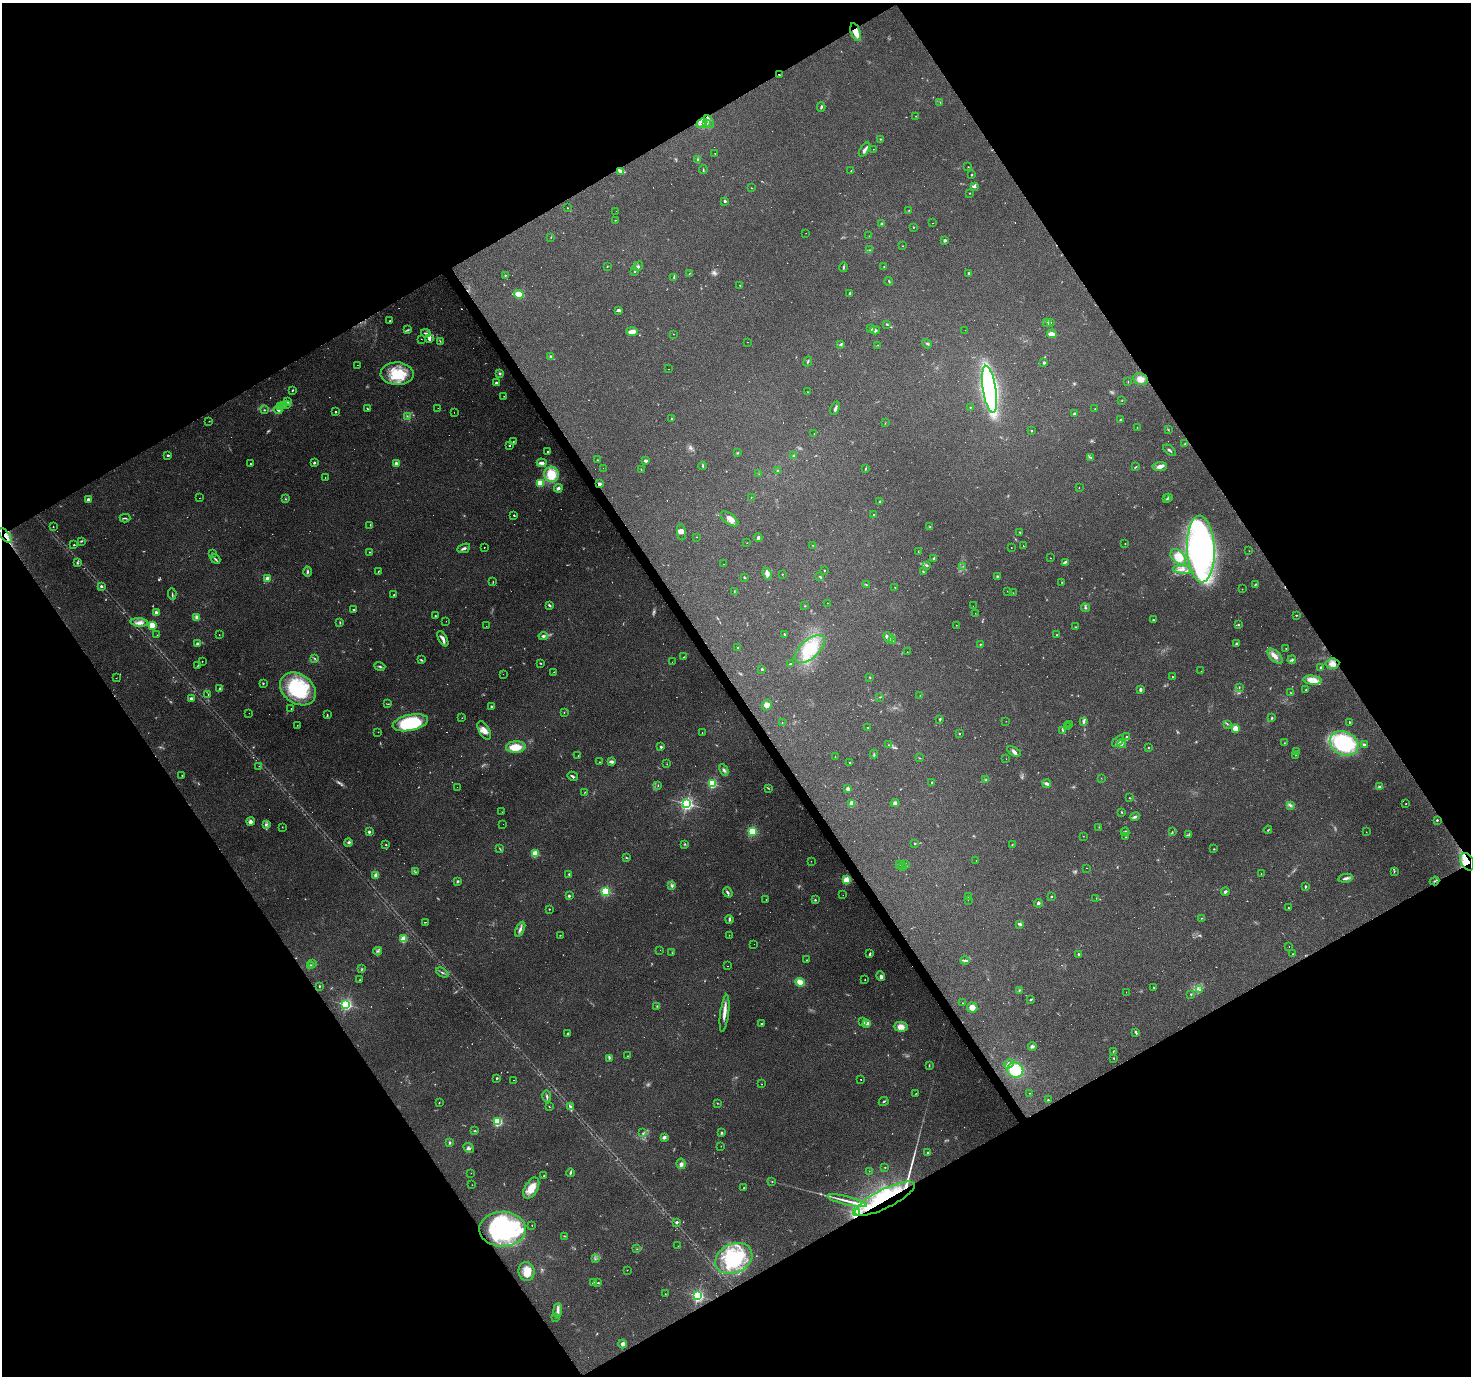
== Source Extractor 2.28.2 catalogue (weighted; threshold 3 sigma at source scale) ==
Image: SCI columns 1-5874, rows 175-5670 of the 5874 x 5782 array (HDU 1 of 3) = the unmasked area's bounding box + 8 px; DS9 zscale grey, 4 x 4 block average (1 PNG px = mean of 4 x 4 image px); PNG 1473 x 1378 px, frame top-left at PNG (2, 3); each listed source drawn as its Kron ellipse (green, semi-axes under 4 px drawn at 4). Shown black and unused: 48% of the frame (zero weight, under 3 of 4 exposures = <1% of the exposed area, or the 3 px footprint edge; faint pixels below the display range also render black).
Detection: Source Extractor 2.28.2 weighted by HDU 2 'WHT'. Background 0.256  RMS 0.0082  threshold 0.0369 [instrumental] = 3 sigma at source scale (4.5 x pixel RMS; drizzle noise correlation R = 1.50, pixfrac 1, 0.0396/0.0396 arcsec/px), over >= 5 px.
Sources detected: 768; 83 too faint to see at this stretch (4 x 4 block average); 3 inside a brighter object's white glare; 92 cosmic-ray / hot-pixel residue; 2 long thin detections or spike segments (spike, bleed or trail) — neither listed nor drawn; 14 coinciding with a brighter row at this scale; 36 inside a brighter listed object's ellipse — not listed separately; of the other 538, all 500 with FLUX_AUTO >= 1.09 (the completeness limit of this list) listed and drawn (38 fainter detections not listed), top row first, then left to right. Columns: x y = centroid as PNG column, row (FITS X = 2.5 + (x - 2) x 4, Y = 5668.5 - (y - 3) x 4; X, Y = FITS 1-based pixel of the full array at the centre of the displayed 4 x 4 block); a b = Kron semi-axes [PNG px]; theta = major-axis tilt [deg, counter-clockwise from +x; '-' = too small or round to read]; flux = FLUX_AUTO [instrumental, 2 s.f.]
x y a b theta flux
856 32 9 5 -71 52
779 75 2 2 - 3.1
940 103 2 2 - 1.1
821 107 4 2 - 6.4
916 116 2 2 - 2
709 122 7 3 -62 13
701 123 5 3 - 18
706 123 2 2 - 16
880 139 2 2 - 2.8
873 149 2 2 - 1.6
865 150 8 3 56 16
715 153 2 2 - 2.3
697 160 3 2 - 7.3
968 167 2 2 - 1.9
703 170 4 2 - 4.2
621 171 3 2 - 8.4
851 171 2 2 - 1.9
972 175 2 2 - 3.2
975 186 3 2 - 7.5
751 188 2 2 - 1.9
970 193 2 2 - 2.1
725 201 2 2 - 19
567 208 2 2 - 3.6
909 210 2 2 - 3
616 211 2 2 - 1.8
615 220 2 2 - 2
932 223 2 2 - 2.7
882 224 2 2 - 28
913 227 2 2 - 4.9
806 233 2 2 - 9.1
869 236 2 2 - 3.6
551 237 2 2 - 1.8
945 240 2 2 - 29
902 246 2 2 - 1.7
869 250 2 2 - 2.5
638 266 5 3 - 11
884 266 2 2 - 3.4
607 267 2 2 - 2.2
843 267 5 2 - 6.1
635 271 2 2 - 3.9
969 273 2 2 - 20
689 274 3 2 - 2.1
505 275 2 2 - 4.1
674 277 3 2 - 7.3
889 281 4 2 - 4.7
740 285 2 2 - 1.8
850 293 4 2 - 11
519 294 5 3 - 67
618 310 4 2 - 12
390 321 2 2 - 7.2
1047 322 2 2 - 1.8
1051 322 2 2 - 2.7
887 324 3 2 - 5
870 329 4 2 - 6.2
407 330 3 2 - 5.7
875 330 5 3 - 12
965 330 2 2 - 1.7
632 332 6 3 -2 45
426 333 5 2 - 9.2
673 334 2 2 - 1.8
1052 334 5 3 - 35
429 338 4 3 - 18
421 339 2 2 - 1.7
440 341 3 2 - 3.2
747 342 2 2 - 1.4
927 344 5 2 - 5.5
841 345 4 2 - 3.8
878 345 2 2 - 1.6
551 357 3 3 - 6.8
808 361 5 2 - 5.6
1044 362 2 2 - 35
357 365 2 2 - 4.8
668 369 2 2 - 11
500 373 3 2 - 6.7
397 374 16 11 -1 180
1141 379 7 6 - 38
1128 381 3 2 - 1.9
496 383 2 2 - 18
989 389 24 6 -81 1400
292 390 2 2 - 5.2
807 392 2 2 - 2.7
504 396 2 2 - 1.8
1122 401 2 2 - 1.8
287 402 3 2 - 4.8
286 404 2 2 - 3
283 405 3 2 - 4.9
281 407 3 2 - 13
970 407 2 2 - 7.4
438 408 2 2 - 1.8
835 408 7 2 68 10
1095 408 2 2 - 1.4
367 409 3 2 - 3.8
264 410 3 2 - 3.4
278 410 4 3 - 11
336 412 2 2 - 12
454 412 2 2 - 1.2
1074 414 3 3 - 14
407 416 3 2 - 3.6
671 419 2 2 - 3
1121 420 3 2 - 7
209 421 2 2 - 2.3
885 423 2 2 - 1.6
1137 428 2 2 - 1.5
1168 430 2 2 - 2.4
1031 431 2 2 - 7.3
814 434 2 2 - 1.8
513 441 2 2 - 2.6
1185 444 2 2 - 2.5
509 445 2 2 - 10
1170 450 7 2 -37 10
548 451 2 2 - 3.2
738 453 3 2 - 3.7
168 455 2 2 - 18
793 456 2 2 - 3.9
1090 457 2 2 - 4.3
597 460 2 2 - 2.3
646 461 2 2 - 29
314 463 3 2 - 7.5
542 463 5 2 - 26
250 464 2 2 - 5.2
396 464 2 2 - 120
703 466 4 2 - 4.6
1160 466 7 4 6 28
1136 467 2 2 - 1.9
603 468 2 2 - 1.1
866 468 3 2 - 3.8
641 469 3 2 - 2.5
778 471 3 2 - 6.3
551 474 8 7 - 110
759 474 2 2 - 1.1
325 478 2 2 - 1.4
540 483 2 2 - 230
600 484 2 2 - 60
558 488 4 3 - 14
1079 488 2 2 - 3
751 497 2 2 - 2.1
1169 497 2 2 - 8.9
199 498 2 2 - 1.5
285 499 2 2 - 3.2
1167 499 4 2 - 5.2
88 500 2 2 - 49
880 501 2 2 - 3.8
514 515 2 2 - 4.5
873 515 2 2 - 3.3
125 518 5 2 - 6.6
729 519 10 5 -36 30
370 525 2 2 - 2.2
930 526 2 2 - 1.8
53 527 2 2 - 4.2
681 532 8 4 -84 23
1020 533 3 2 - 6.7
5 535 9 3 -50 24
697 537 2 2 - 1.5
758 538 4 2 - 12
81 541 3 2 - 5.4
747 543 2 2 - 1.5
1125 544 2 2 - 4.3
74 545 2 2 - 8.7
813 545 2 2 - 1.4
1023 546 2 2 - 1.2
484 547 2 2 - 1.6
1011 547 2 2 - 5
464 548 7 2 22 16
1201 549 33 13 -88 1600
918 551 2 2 - 2.5
1249 551 2 2 - 1.3
369 552 2 2 - 2.4
213 553 2 2 - 10
1178 557 9 6 -46 51
933 558 3 2 - 7.2
1050 558 2 2 - 1.7
215 559 5 2 - 9
1065 562 3 2 - 8.8
77 563 3 2 - 5.3
723 564 2 2 - 1.3
926 565 3 2 - 6.2
963 566 2 2 - 2.4
1183 569 10 4 -4 26
824 570 2 2 - 4.9
923 571 3 2 - 3.3
307 572 5 2 - 8.3
378 572 2 2 - 2.6
767 574 6 4 -65 19
782 574 2 2 - 3.8
820 576 3 2 - 4.6
744 577 3 2 - 4.2
997 577 4 2 - 5.8
267 579 2 2 - 130
493 582 2 2 - 2.7
1062 582 2 2 - 1.8
1256 584 2 2 - 2.7
867 585 3 2 - 3.4
101 586 2 2 - 24
895 587 2 2 - 2.7
1242 589 2 2 - 2.6
734 591 2 2 - 3
1007 591 2 2 - 1.3
1013 593 2 2 - 1.6
172 594 6 2 -85 5.9
394 595 2 2 - 10
827 603 2 2 - 1.3
549 605 3 2 - 7.6
805 606 2 2 - 2.5
973 606 2 2 - 5.4
1085 608 4 2 - 5.6
354 610 2 2 - 3.7
156 612 2 2 - 63
975 613 2 2 - 1.5
1296 615 2 2 - 3.9
435 616 2 2 - 3.5
197 617 4 3 - 15
1153 620 2 2 - 8.6
446 621 2 2 - 6.9
139 622 8 4 -5 28
340 623 3 2 - 3.8
152 625 2 2 - 260
956 625 2 2 - 1.9
1238 625 2 2 - 5.3
486 626 2 2 - 1.8
1076 627 3 2 - 3.2
784 634 2 2 - 9.9
157 635 2 2 - 1.3
219 635 2 2 - 1.7
1057 635 2 2 - 2.5
543 636 5 3 - 12
888 638 6 2 -49 12
443 639 8 3 -61 29
892 641 4 2 - 6.2
197 643 2 2 - 34
1236 643 3 2 - 5.6
980 644 2 2 - 3.2
738 648 2 2 - 9
1286 648 2 2 - 4.7
810 649 18 9 42 140
907 652 2 2 - 1.3
1275 656 9 5 -45 30
684 657 2 2 - 2.8
315 658 3 2 - 4.3
421 660 4 2 - 5.2
1292 660 4 2 - 6.2
202 661 2 2 - 3.6
672 662 2 2 - 13
540 663 3 2 - 4.1
790 664 3 2 - 5.1
1332 664 7 5 6 26
198 665 3 2 - 2.9
380 666 5 2 - 7.6
1321 667 2 2 - 27
762 669 3 2 - 6.9
1201 671 2 2 - 1.5
554 672 2 2 - 1.7
503 674 2 2 - 1.5
869 677 2 2 - 3.6
1172 677 2 2 - 1.9
116 678 3 2 - 1.5
1312 680 9 4 -6 66
263 683 2 2 - 5.8
1239 687 3 2 - 3
220 689 3 2 - 4.9
298 689 19 14 -36 380
1140 689 4 2 - 12
1306 690 2 2 - 4.1
1291 693 3 2 - 3.4
208 694 2 2 - 2.9
920 695 2 2 - 2
880 697 3 2 - 2.9
191 698 4 2 - 16
388 704 3 2 - 3.6
767 705 6 4 55 22
491 706 2 2 - 19
291 708 2 2 - 3.5
564 712 2 2 - 2.3
249 713 2 2 - 2.1
327 715 2 2 - 3.7
462 718 2 2 - 1.6
1272 718 3 2 - 5
940 719 3 2 - 5.1
1006 721 2 2 - 4.5
1083 722 3 2 - 10
1349 722 2 2 - 6.9
410 723 18 8 12 360
782 723 2 2 - 1.5
1227 724 2 2 - 3.2
297 725 2 2 - 1.8
1070 725 2 2 - 3.3
1068 726 3 2 - 3.9
868 727 2 2 - 3.3
1235 729 2 2 - 210
484 730 10 5 -61 36
1063 730 4 2 - 4.5
378 732 2 2 - 2.2
702 733 2 2 - 1.9
959 734 2 2 - 4.1
1126 737 2 2 - 14
1118 741 7 4 41 19
1284 743 2 2 - 2.5
1344 743 15 11 -24 440
1122 744 4 3 - 12
888 745 2 2 - 1.7
1364 745 3 3 - 8
516 747 10 6 3 97
661 747 2 2 - 20
1148 748 2 2 - 2.5
1014 751 7 4 -32 15
1297 752 3 2 - 8
874 754 4 2 - 4.1
1296 755 2 2 - 1.7
578 756 2 2 - 3.4
835 757 2 2 - 3
920 758 2 2 - 1.9
1006 759 2 2 - 1.3
600 762 2 2 - 1.8
611 762 3 2 - 19
850 763 2 2 - 7.9
667 764 2 2 - 1.8
259 766 2 2 - 1.2
724 770 6 3 -63 12
182 775 2 2 - 4.1
573 776 5 2 - 8.6
1101 778 2 2 - 1.1
986 780 4 3 - 7.1
932 782 2 2 - 2.5
712 784 2 2 - 540
1047 784 4 2 - 19
658 786 2 2 - 2.4
457 787 2 2 - 3
1379 787 4 3 - 7.4
768 788 4 2 - 4.2
848 789 2 2 - 67
585 792 3 2 - 1.8
1130 798 2 2 - 2.6
852 803 2 2 - 120
895 803 4 4 - 10
686 804 2 2 - 1400
1406 804 2 2 - 2.2
1290 805 3 3 - 7.9
502 812 2 2 - 1.3
1121 812 2 2 - 2.9
1135 817 5 3 - 11
1437 820 2 2 - 9.9
251 822 4 3 - 15
266 824 4 3 - 9.3
503 824 2 2 - 1.2
282 827 2 2 - 1.8
1099 827 2 2 - 1.4
1268 830 4 2 - 4
369 832 2 2 - 31
752 832 2 2 - 470
1125 832 4 2 - 7.7
1172 832 2 2 - 3.2
1366 832 2 2 - 1.4
1189 835 2 2 - 2.1
1083 836 2 2 - 1.5
1126 837 2 2 - 2.7
348 842 4 2 - 7.2
685 844 2 2 - 2.3
915 844 2 2 - 8.9
386 845 2 2 - 4.2
1012 845 2 2 - 3.1
500 849 3 2 - 3.4
1214 849 2 2 - 5.9
535 854 2 2 - 250
626 858 3 2 - 3.9
811 861 2 2 - 1.2
976 861 2 2 - 1.4
1467 862 9 6 -63 38
900 864 2 2 - 1.1
906 864 2 2 - 2.5
903 867 4 2 - 4.4
1087 868 2 2 - 2.2
1394 871 3 2 - 3.8
416 872 2 2 - 2
569 874 3 2 - 4.6
1261 874 2 2 - 1.6
376 875 2 2 - 82
1346 878 7 3 11 17
846 880 2 2 - 350
457 881 3 2 - 6.4
1435 881 5 2 - 6.3
672 885 4 2 - 8.2
1305 887 3 2 - 6.9
605 891 2 2 - 580
1225 891 4 2 - 10
728 892 5 2 - 9.2
843 895 2 2 - 1.1
569 896 3 2 - 7.3
969 897 3 2 - 2.7
1051 897 2 2 - 2.9
1096 898 2 2 - 1.5
766 899 2 2 - 2.1
815 900 2 2 - 5.5
968 900 2 2 - 1.2
1038 903 4 3 - 7.2
1288 908 2 2 - 3.4
549 909 2 2 - 3.9
1201 918 2 2 - 2
729 919 4 2 - 8.7
425 922 2 2 - 2.6
1020 924 4 2 - 11
520 929 8 3 64 15
560 935 2 2 - 2.6
729 935 2 2 - 1.7
404 939 2 2 - 260
754 944 2 2 - 5.2
1289 946 2 2 - 1.6
660 950 2 2 - 2.8
378 951 4 2 - 6.9
672 953 2 2 - 1.9
870 954 4 2 - 8.2
1078 954 2 2 - 14
1293 954 2 2 - 2.8
807 960 2 2 - 2.3
965 960 4 2 - 6.8
313 964 3 2 - 3.8
310 966 2 2 - 57
728 966 2 2 - 4
362 969 2 2 - 2.7
442 972 6 2 -28 7.4
881 976 5 3 - 21
360 980 2 2 - 3.6
865 980 2 2 - 3.6
800 982 5 4 - 51
320 986 2 2 - 9.8
1153 987 3 2 - 2.9
1019 990 3 2 - 4.1
1200 990 4 3 - 9.6
1126 992 2 2 - 2
1191 994 2 2 - 6
1031 999 2 2 - 4.3
962 1003 2 2 - 1.8
346 1004 2 2 - 910
657 1006 2 2 - 3.5
972 1007 5 5 - 38
724 1013 19 3 83 39
862 1021 3 2 - 6.8
867 1023 4 3 - 20
761 1024 2 2 - 19
901 1027 7 4 -3 38
568 1033 2 2 - 15
1136 1033 4 2 - 8.9
1032 1047 4 2 - 8.6
1113 1051 3 2 - 2.4
627 1056 2 2 - 1.5
1114 1058 3 2 - 3.1
609 1059 4 2 - 4.1
1009 1064 6 4 35 19
929 1066 3 2 - 3.5
1015 1070 8 7 - 180
497 1078 2 2 - 6
513 1080 2 2 - 7.3
861 1080 2 2 - 7.4
762 1084 2 2 - 1.5
916 1093 3 2 - 1.9
1030 1093 2 2 - 2.3
547 1097 6 2 -80 9.3
1048 1100 2 2 - 5
884 1101 5 2 - 4.5
439 1103 2 2 - 3
717 1103 2 2 - 2.7
549 1106 3 2 - 2.2
570 1106 4 2 - 7.1
498 1122 2 2 - 520
474 1131 3 2 - 4.6
643 1133 2 2 - 2.2
721 1133 4 2 - 5.3
664 1137 4 3 - 15
449 1143 4 2 - 5.7
721 1146 2 2 - 1.4
468 1148 6 3 -43 11
928 1153 2 2 - 5
681 1164 5 4 - 18
885 1167 2 2 - 2.2
869 1171 2 2 - 1.2
471 1173 2 2 - 2
570 1173 4 2 - 8.6
544 1176 2 2 - 2.5
772 1182 2 2 - 3.5
472 1185 2 2 - 1.2
531 1188 11 6 60 73
744 1188 2 2 - 8.4
885 1199 33 9 26 240
847 1201 20 2 -14 33
856 1213 2 2 - 920
677 1222 2 2 - 14
532 1225 2 2 - 1.9
503 1229 23 17 1 600
565 1236 3 2 - 3.4
678 1246 2 2 - 1.1
637 1249 2 2 - 1.9
595 1259 2 2 - 3.1
734 1259 19 14 25 420
627 1270 2 2 - 1.3
526 1272 9 8 - 74
593 1283 4 2 - 6.9
598 1283 3 2 - 4.4
665 1294 2 2 - 2
698 1296 2 2 - 1000
558 1310 7 3 83 22
556 1317 2 2 - 4.5
623 1344 4 3 - 20
Overlapping masked pixels (flux is a lower limit): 8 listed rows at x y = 856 32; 779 75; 600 484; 5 535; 1467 862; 1435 881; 885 1199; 856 1213
Diffuse or blended objects may show on this block-average render without a row.